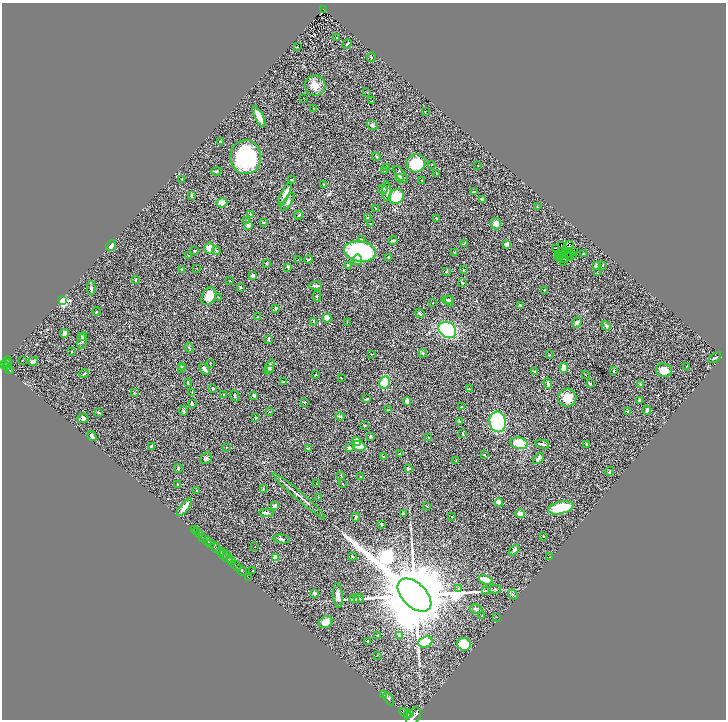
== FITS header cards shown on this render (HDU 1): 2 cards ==
NAXIS1  =                 1448
NAXIS2  =                 1435

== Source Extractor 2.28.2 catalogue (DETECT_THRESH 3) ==
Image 1448 x 1435 px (HDU 1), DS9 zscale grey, zoomed out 1/2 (1 PNG px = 2 x 2 image px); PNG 728 x 722 px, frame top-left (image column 1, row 1434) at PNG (2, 3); each listed source drawn as its Kron ellipse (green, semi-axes under 4 px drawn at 4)
Background 0.968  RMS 0.083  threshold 0.249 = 3 sigma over >= 5 px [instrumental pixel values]
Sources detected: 313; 42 cannot appear on this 1/2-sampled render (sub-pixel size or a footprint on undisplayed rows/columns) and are neither listed nor drawn; the other 271 listed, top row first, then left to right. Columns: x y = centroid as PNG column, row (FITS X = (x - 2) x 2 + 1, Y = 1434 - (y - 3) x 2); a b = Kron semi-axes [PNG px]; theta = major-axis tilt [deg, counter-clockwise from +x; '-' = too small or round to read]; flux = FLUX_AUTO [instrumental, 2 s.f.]
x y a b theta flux
323 10 4 2 - 67
337 38 2 1 - 4.5
347 44 5 2 - 14
297 47 3 2 - 5.9
371 57 4 2 - 12
315 85 10 10 - 140
367 92 2 2 - 7
303 98 2 1 - 11
372 101 3 2 - 9.1
313 109 2 1 - 4.2
425 111 3 2 - 5.9
259 116 11 4 -64 170
372 125 6 4 -38 34
220 142 3 2 - 9.7
376 156 4 3 - 15
246 157 17 15 -87 1300
416 163 10 9 - 480
432 165 2 2 - 6.7
478 165 2 1 - 4.7
387 167 3 3 - 21
384 170 3 2 - 29
216 171 5 3 - 19
436 173 2 2 - 6.4
401 174 10 4 -49 46
400 178 4 3 - 130
182 179 2 2 - 7.4
292 179 3 2 - 9.7
422 180 2 2 - 9.6
324 185 4 3 - 24
383 189 4 3 - 15
387 191 10 4 -88 55
474 192 3 3 - 14
285 194 12 3 66 210
191 196 4 2 - 27
396 196 7 7 - 470
483 200 3 3 - 43
287 202 11 3 54 36
222 203 5 4 - 83
537 207 3 2 - 6.4
376 209 3 2 - 7.7
251 215 4 3 - 18
299 215 4 2 - 14
368 218 4 2 - 12
437 218 3 2 - 11
247 220 3 2 - 4.9
263 223 3 2 - 9.5
371 224 2 2 - 5.4
496 224 5 5 - 95
248 225 4 4 - 54
362 239 3 3 - 15
393 241 4 2 - 28
464 243 3 2 - 11
506 244 2 2 - 150
569 244 2 1 - 3.1
111 246 6 3 55 45
561 246 3 1 - 0.59
209 248 6 5 - 150
556 248 3 1 - 2.9
216 250 4 3 - 20
195 251 2 2 - 9.1
360 251 16 10 -9 1500
562 252 2 1 - 5.9
566 252 2 1 - 13
574 252 2 1 - 7.2
455 253 3 3 - 13
567 253 2 1 - 3.1
571 253 2 1 - 3.9
563 254 2 1 - 5.8
583 254 2 2 - 20
559 255 2 1 - 3.6
189 256 2 2 - 16
570 256 5 1 - 3
574 256 2 1 - 6.2
389 257 2 2 - 37
558 257 3 1 - 14
559 259 2 1 - 1.3
564 259 2 1 - 2.1
297 260 2 2 - 5.1
308 260 5 3 - 15
357 260 5 5 - 67
564 262 2 1 - 6.4
266 263 3 2 - 15
348 265 3 2 - 16
602 265 3 2 - 7.6
596 266 3 2 - 24
288 267 4 2 - 22
197 268 2 1 - 4
182 269 3 2 - 10
463 270 2 2 - 23
446 271 3 2 - 8.2
598 273 3 2 - 5.4
253 275 4 3 - 29
136 280 3 2 - 9.7
229 281 3 2 - 5
462 283 3 2 - 12
315 286 6 2 3 48
240 287 3 2 - 12
91 288 7 3 89 34
544 290 2 2 - 26
209 296 9 6 63 280
317 296 5 2 - 13
218 297 3 2 - 6.9
448 300 6 4 8 29
63 301 3 3 - 1700
449 301 6 4 -58 30
433 303 2 1 - 5.8
520 305 3 2 - 14
276 308 4 3 - 15
96 311 4 2 - 10
420 313 5 3 - 32
257 317 2 2 - 7.1
327 318 4 4 - 110
313 321 3 2 - 12
347 322 2 2 - 5.1
577 323 6 4 52 29
606 326 5 3 - 36
447 330 9 7 -34 1400
64 334 4 3 - 98
82 336 4 3 - 14
269 339 2 2 - 36
82 340 8 3 73 39
189 348 5 2 - 13
71 352 4 2 - 12
423 353 5 3 - 19
372 354 2 2 - 4.3
550 355 2 2 - 5.8
715 358 7 3 37 20
22 360 3 1 - 5.7
7 361 5 3 - 350
33 361 5 3 - 49
7 363 4 2 - 260
210 363 2 1 - 7.8
4 364 3 2 - 440
182 366 3 2 - 13
687 366 2 1 - 38
7 367 4 2 - 200
270 367 8 4 69 47
564 368 5 4 - 140
9 369 5 2 - 190
181 369 4 2 - 10
205 369 6 3 -51 49
270 369 3 2 - 14
664 370 8 7 - 170
614 371 4 3 - 12
535 372 3 3 - 42
84 374 5 2 - 12
315 374 3 2 - 9
585 374 2 2 - 7
341 378 2 2 - 8
283 382 2 2 - 19
385 382 6 5 - 250
188 383 4 2 - 14
548 383 5 3 - 37
590 384 3 2 - 14
640 384 2 2 - 65
213 388 4 3 - 11
469 389 3 3 - 14
134 393 2 2 - 8.7
192 393 4 2 - 11
224 394 2 2 - 5.6
235 396 6 3 -69 16
254 396 3 3 - 27
567 398 9 9 - 200
367 399 3 2 - 16
639 400 3 2 - 20
407 401 4 3 - 75
304 402 3 2 - 11
192 404 3 2 - 19
462 407 3 2 - 23
184 410 5 4 - 23
388 410 3 3 - 15
647 410 5 2 - 44
269 412 3 2 - 7.8
627 412 3 2 - 10
99 413 4 2 - 19
340 416 4 3 - 34
83 418 5 5 - 37
256 418 3 3 - 12
460 421 3 2 - 7.9
498 422 10 8 -77 3500
365 425 3 3 - 11
463 434 4 2 - 12
92 436 5 3 - 36
371 437 4 3 - 16
428 437 2 2 - 7.8
357 441 4 4 - 79
519 443 9 6 -11 360
542 444 7 3 -11 44
587 445 4 2 - 19
151 446 2 2 - 48
359 446 6 5 - 180
226 448 3 2 - 8.1
349 448 3 2 - 53
308 449 3 3 - 16
400 454 3 2 - 12
485 455 3 2 - 7.4
384 456 3 2 - 7.1
206 458 6 5 - 32
538 458 6 3 45 35
456 461 3 2 - 9.5
178 468 4 3 - 18
408 469 4 3 - 18
609 471 5 2 - 12
340 475 3 2 - 5.8
361 477 3 2 - 17
178 484 3 2 - 12
317 484 2 1 - 5
342 484 2 2 - 14
263 488 3 2 - 5.4
197 491 3 2 - 9.2
299 496 34 2 -41 150
318 497 3 2 - 6.1
499 502 4 3 - 110
275 506 4 3 - 88
427 506 3 2 - 5.5
184 507 10 3 52 140
561 508 13 6 13 620
266 513 7 3 -3 30
403 514 4 3 - 14
520 514 4 3 - 120
452 516 3 2 - 6.9
356 517 4 2 - 29
381 524 3 2 - 13
194 530 2 1 - 17
196 531 2 1 - 23
200 534 4 2 - 120
543 536 2 2 - 8.3
203 537 2 2 - 140
282 539 8 3 -8 27
208 541 5 2 - 1000
210 544 2 2 - 420
254 547 2 1 - 4.1
215 548 6 3 -45 2400
514 550 6 4 52 30
221 552 5 3 - 890
226 555 4 1 - 220
352 556 4 2 - 8.5
225 557 8 2 -39 560
275 557 3 2 - 160
550 557 3 2 - 5.3
231 560 5 4 - 800
236 566 5 2 - 1700
241 570 6 2 -41 1300
253 571 3 2 - 7.1
248 577 2 1 - 25
486 580 7 4 -19 260
459 589 3 3 - 12
495 589 6 3 1 25
485 590 3 2 - 5
314 593 3 3 - 54
513 594 5 3 - 20
338 595 12 5 -85 98
414 595 20 12 -44 270000
354 599 5 3 - 16
359 599 5 3 - 19
476 609 6 4 -13 36
482 616 3 2 - 7.2
496 617 2 1 - 3.7
325 622 7 5 31 190
378 636 3 2 - 12
399 636 4 3 - 20
368 641 2 2 - 10
425 642 7 5 23 320
464 644 7 6 - 390
377 655 2 1 - 4.4
383 695 3 2 - 7.1
389 699 7 2 -59 14
405 713 6 4 -29 2700
410 713 2 2 - 620
408 715 3 2 - 1200
413 716 9 6 56 5200
At the frame edge (FLAGS 8, measured only in part): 1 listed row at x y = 413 716
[42 sub-pixel or undisplayed-footprint detections neither listed nor drawn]